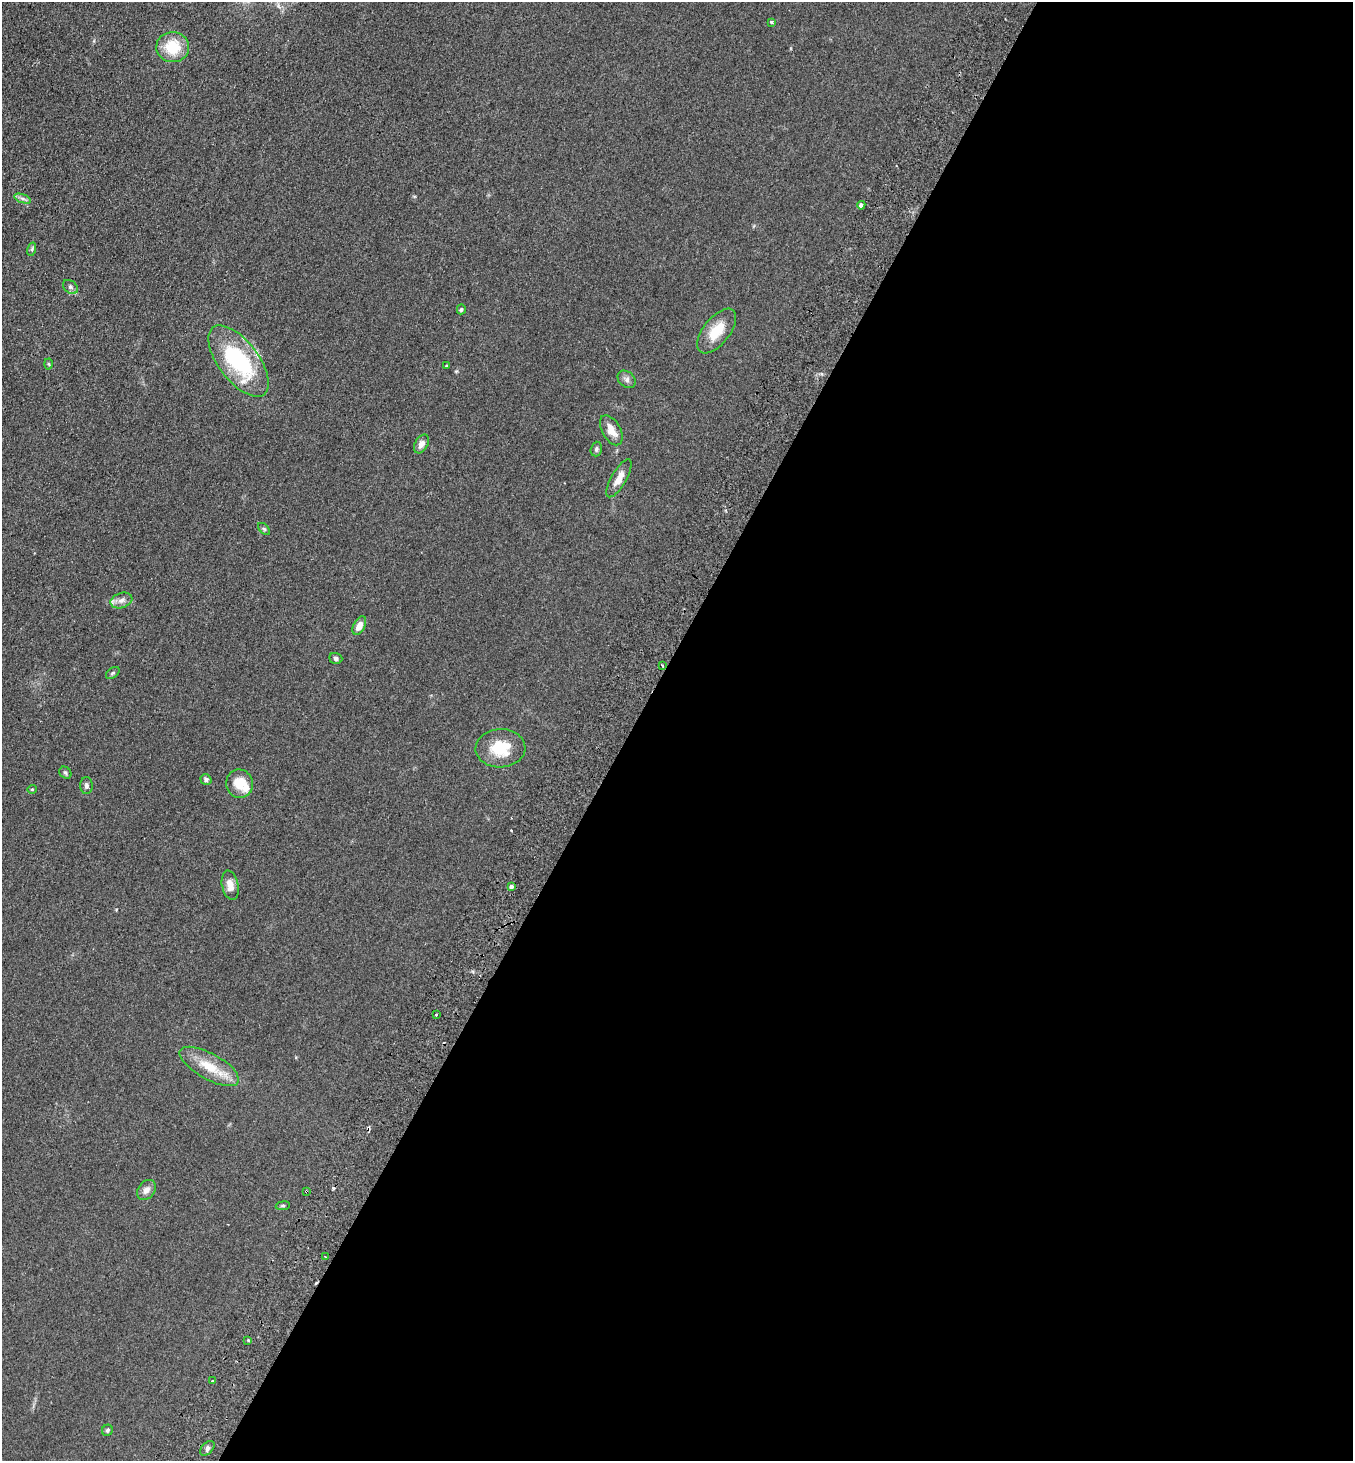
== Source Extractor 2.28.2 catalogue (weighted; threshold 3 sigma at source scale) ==
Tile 12 of 4 x 4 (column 4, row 3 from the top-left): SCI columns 4256-5606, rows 1494-2952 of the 5946 x 5905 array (HDU 1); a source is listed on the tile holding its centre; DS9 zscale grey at full resolution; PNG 1355 x 1463 px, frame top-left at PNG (2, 2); each listed source drawn as its Kron ellipse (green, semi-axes under 4 px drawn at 4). Shown black and unused: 54% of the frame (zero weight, under 2 of 3 exposures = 3% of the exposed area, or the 3 px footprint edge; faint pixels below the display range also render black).
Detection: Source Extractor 2.28.2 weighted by HDU 2 'WHT'; one run over the whole footprint, this tile lists its part. Background 0.0927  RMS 0.0099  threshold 0.0445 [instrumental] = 3 sigma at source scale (4.5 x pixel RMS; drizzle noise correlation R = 1.50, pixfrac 1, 0.05/0.05 arcsec/px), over >= 5 px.
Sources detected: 45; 3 cosmic-ray / hot-pixel residue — neither listed nor drawn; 2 inside a brighter listed object's ellipse — not listed separately; the other 40 listed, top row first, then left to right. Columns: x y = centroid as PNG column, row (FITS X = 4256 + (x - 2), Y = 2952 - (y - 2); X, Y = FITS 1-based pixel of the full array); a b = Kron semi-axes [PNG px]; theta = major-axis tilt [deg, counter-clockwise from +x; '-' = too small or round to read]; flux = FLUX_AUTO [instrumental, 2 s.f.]
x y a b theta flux
771 22 3 3 - 3.1
173 47 16 15 - 28
23 199 9 4 -19 2.4
861 205 4 4 - 4.2
32 249 7 4 73 1.6
70 287 8 6 -41 2.6
461 309 5 4 - 1.6
717 331 26 13 51 21
238 361 42 20 -53 96
49 364 5 3 - 1
446 366 3 3 - 1.1
627 379 10 7 -42 3.8
611 430 16 9 -60 11
421 444 10 6 60 5
596 449 7 5 73 2.3
619 478 21 7 60 9.2
264 529 7 4 -45 1.5
121 600 11 7 18 5
359 626 10 5 62 8.8
336 658 6 5 - 2.2
662 665 3 3 - 2.6
113 673 8 5 37 1.8
500 748 25 19 2 30
65 773 7 5 -45 1.6
206 779 6 5 - 2.4
239 784 14 13 - 18
86 786 8 6 -89 2.7
32 789 4 4 - 1
230 885 15 8 -78 8.3
511 886 4 3 - 2.5
436 1015 3 3 - 3.5
209 1066 33 13 -29 25
146 1190 11 8 52 5.9
307 1192 3 3 - 2.6
283 1206 7 3 8 1.2
325 1257 2 2 - 0.91
248 1340 3 3 - 1.4
213 1380 3 3 - 1.9
107 1430 6 5 - 1.8
207 1448 9 5 47 2.7
Overlapping masked pixels (flux is a lower limit): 2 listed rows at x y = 662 665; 307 1192